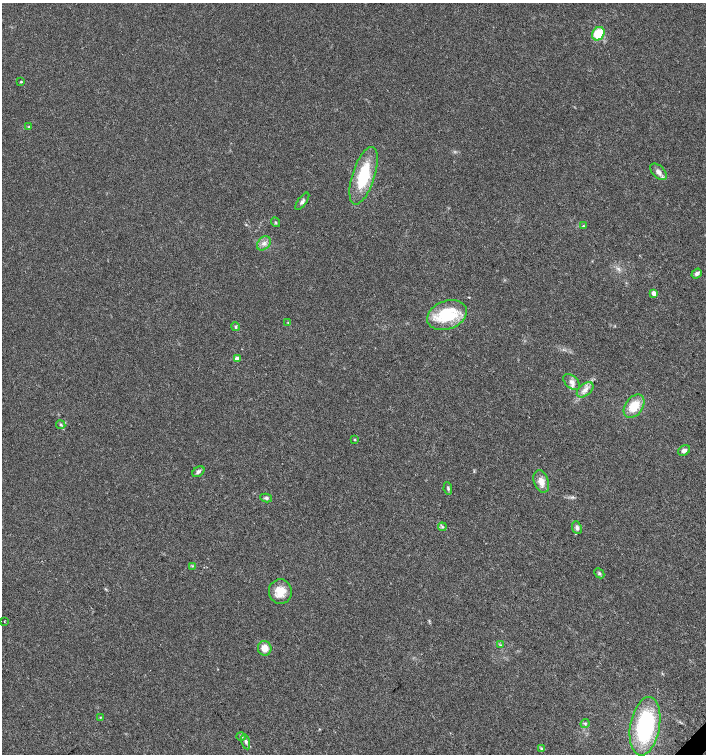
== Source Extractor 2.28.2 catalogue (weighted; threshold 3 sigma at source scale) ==
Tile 6 of 4 x 4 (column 2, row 2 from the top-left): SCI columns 1629-3036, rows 3011-4514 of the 6007 x 6026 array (HDU 1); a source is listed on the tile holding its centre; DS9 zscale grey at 2 x 2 block average (1 PNG px = mean of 2 x 2 image px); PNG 708 x 756 px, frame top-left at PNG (2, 3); each listed source drawn as its Kron ellipse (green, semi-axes under 4 px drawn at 4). Shown black and unused: <1% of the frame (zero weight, under 3 of 4 exposures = <1% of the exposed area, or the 3 px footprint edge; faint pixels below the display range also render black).
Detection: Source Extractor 2.28.2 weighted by HDU 2 'WHT'; one run over the whole footprint, this tile lists its part. Background 0.021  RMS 0.0028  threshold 0.0128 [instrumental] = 3 sigma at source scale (4.5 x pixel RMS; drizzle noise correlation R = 1.50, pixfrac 1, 0.0396/0.0396 arcsec/px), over >= 5 px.
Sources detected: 39; all 39 listed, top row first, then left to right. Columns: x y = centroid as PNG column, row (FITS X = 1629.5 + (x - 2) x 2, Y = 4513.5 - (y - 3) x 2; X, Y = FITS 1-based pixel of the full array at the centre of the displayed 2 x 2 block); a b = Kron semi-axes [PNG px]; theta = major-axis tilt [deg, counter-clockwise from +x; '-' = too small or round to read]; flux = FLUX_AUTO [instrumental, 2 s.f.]
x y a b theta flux
598 34 7 5 55 19
21 82 3 2 - 0.55
29 127 4 2 - 0.54
658 172 10 6 -45 3.5
364 176 30 11 72 33
302 201 10 4 53 1.8
276 222 5 3 - 0.77
583 226 4 3 - 0.67
264 243 8 6 45 3.1
697 273 5 4 - 2.1
654 293 3 3 - 5.4
447 315 20 14 21 33
288 323 3 3 - 0.49
235 327 4 3 - 0.91
237 359 3 3 - 8.8
572 382 10 6 -41 3.2
585 390 9 5 39 3.7
634 406 13 8 53 13
61 425 4 3 - 0.93
355 439 3 3 - 0.57
684 450 6 4 31 2.4
198 472 6 4 38 1.6
541 482 11 7 -71 5.7
448 488 6 3 -81 1
266 498 6 4 -12 1.3
442 527 4 2 - 0.86
577 528 7 4 -66 1.8
193 566 4 2 - 0.67
599 573 5 4 - 1.1
280 592 12 11 - 10
4 621 2 2 - 0.56
500 645 3 2 - 0.46
265 648 7 6 - 6.4
100 717 3 2 - 0.39
585 723 5 4 - 1.2
645 726 29 14 80 69
241 737 4 3 - 0.84
246 742 8 4 -77 1.7
541 748 4 3 - 0.77
Diffuse or blended objects may show on this block-average render without a row.